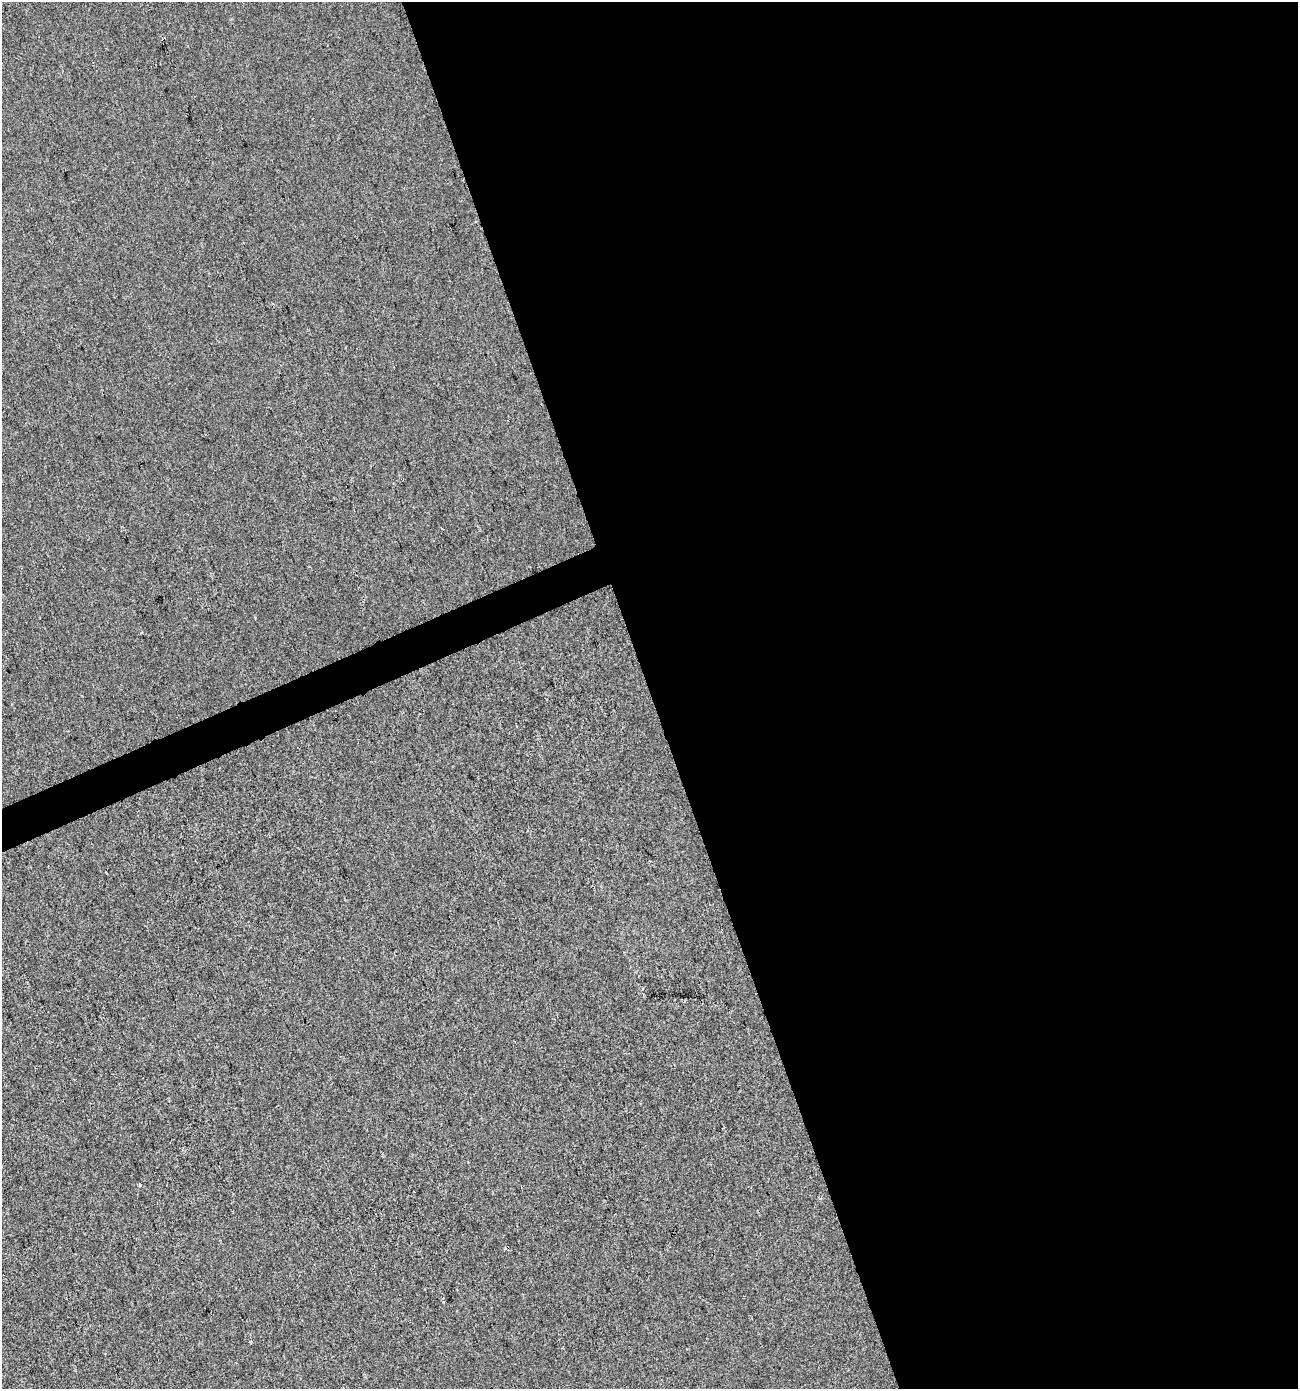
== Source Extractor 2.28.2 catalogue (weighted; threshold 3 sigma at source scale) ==
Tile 8 of 4 x 4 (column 4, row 2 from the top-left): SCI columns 3966-5261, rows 2776-4162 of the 5395 x 5549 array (HDU 1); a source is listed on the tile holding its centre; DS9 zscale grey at full resolution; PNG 1300 x 1391 px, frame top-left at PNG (2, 2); no overlay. Shown black and unused: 51% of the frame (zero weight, under 2 of 3 exposures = <1% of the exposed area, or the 3 px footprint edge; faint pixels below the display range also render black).
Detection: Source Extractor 2.28.2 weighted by HDU 2 'WHT'; one run over the whole footprint, this tile lists its part. Background 1.49e-05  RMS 0.0056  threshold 0.0254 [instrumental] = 3 sigma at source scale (4.5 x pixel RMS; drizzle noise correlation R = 1.50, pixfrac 1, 0.0396/0.0396 arcsec/px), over >= 5 px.
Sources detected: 4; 2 cosmic-ray / hot-pixel residue — not listed; the other 2 listed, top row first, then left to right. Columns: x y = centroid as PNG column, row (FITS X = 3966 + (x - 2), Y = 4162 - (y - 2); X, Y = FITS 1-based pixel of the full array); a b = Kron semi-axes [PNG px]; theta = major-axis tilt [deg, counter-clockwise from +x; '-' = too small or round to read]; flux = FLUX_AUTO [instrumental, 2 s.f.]
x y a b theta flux
441 528 3 2 - 0.95
140 1185 3 3 - 0.72